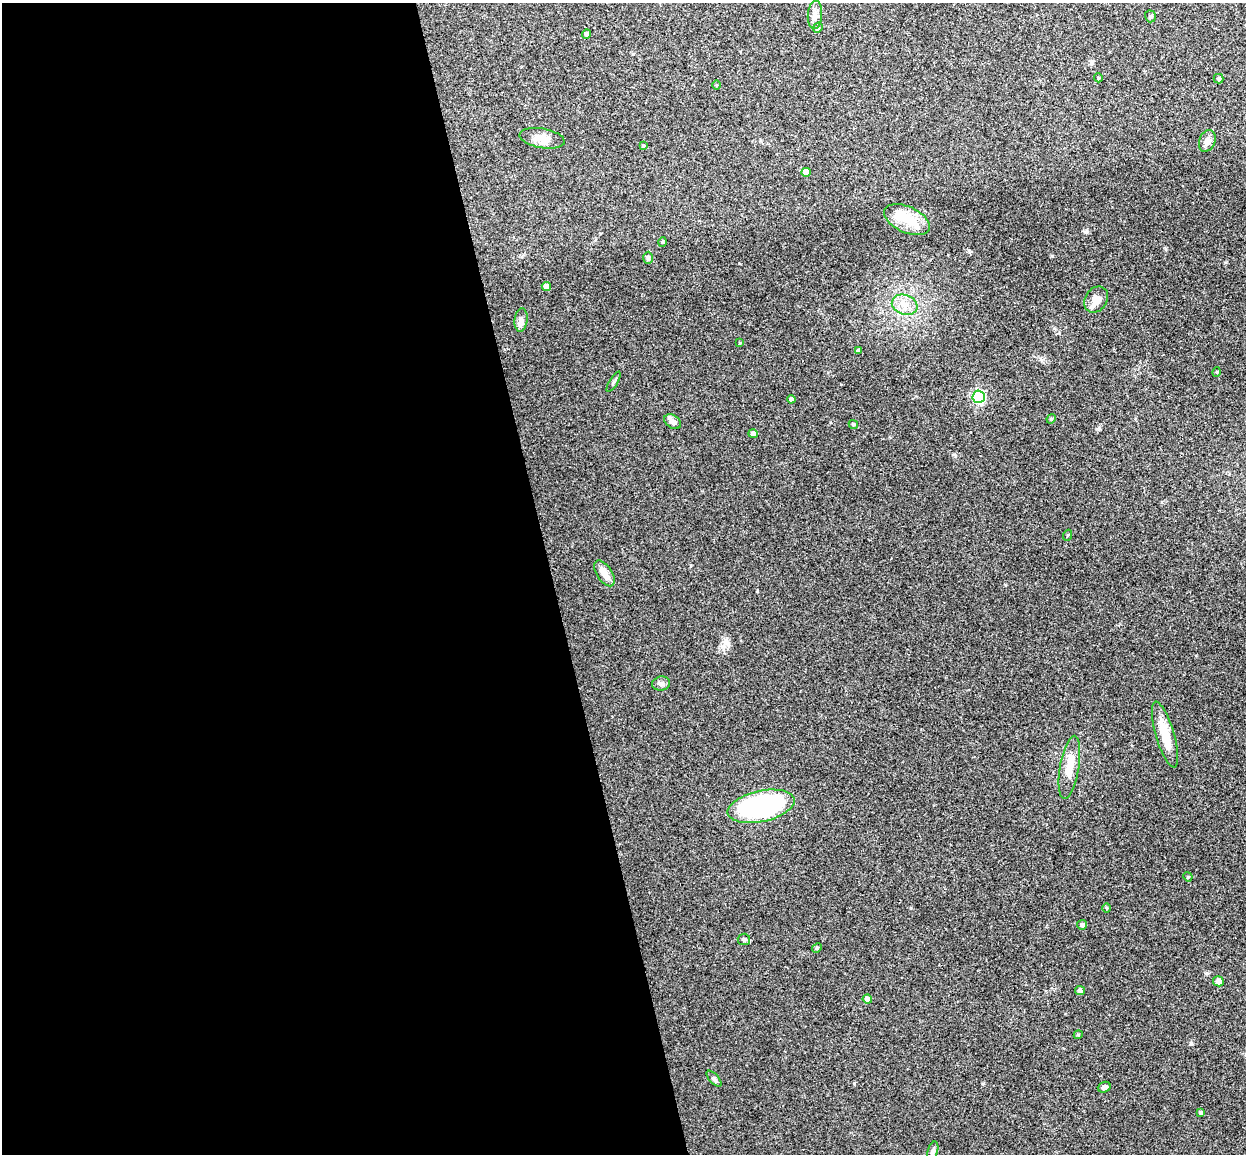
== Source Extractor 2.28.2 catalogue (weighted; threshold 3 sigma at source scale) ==
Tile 9 of 4 x 4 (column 1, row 3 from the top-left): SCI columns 58-1301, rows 1305-2456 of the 5088 x 5029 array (HDU 1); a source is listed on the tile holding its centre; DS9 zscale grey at full resolution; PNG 1248 x 1156 px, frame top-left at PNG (2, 3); each listed source drawn as its Kron ellipse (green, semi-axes under 4 px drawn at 4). Shown black and unused: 44% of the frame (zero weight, under 3 of 4 exposures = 6% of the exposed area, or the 3 px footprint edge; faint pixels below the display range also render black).
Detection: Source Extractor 2.28.2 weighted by HDU 2 'WHT'; one run over the whole footprint, this tile lists its part. Background 0.0709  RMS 0.0075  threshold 0.0339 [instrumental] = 3 sigma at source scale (4.5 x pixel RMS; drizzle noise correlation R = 1.50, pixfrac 1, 0.05/0.05 arcsec/px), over >= 5 px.
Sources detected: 47; all 47 listed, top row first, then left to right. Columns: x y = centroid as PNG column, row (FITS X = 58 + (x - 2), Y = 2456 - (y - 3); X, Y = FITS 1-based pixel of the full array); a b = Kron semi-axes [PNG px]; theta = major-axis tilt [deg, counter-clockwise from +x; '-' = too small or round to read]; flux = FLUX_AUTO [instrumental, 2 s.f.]
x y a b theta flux
815 15 14 7 85 4
1150 16 6 5 - 1.3
818 28 5 4 - 1
586 34 5 4 - 1.7
1098 78 4 4 - 0.88
1219 79 5 5 - 1.1
716 85 4 3 - 0.58
542 138 23 9 -10 7.5
1207 141 11 8 68 4.3
643 145 4 3 - 0.73
806 172 5 4 - 6.4
907 220 24 13 -24 16
662 242 5 3 - 0.67
648 258 6 5 - 1.1
546 287 4 4 - 5
1096 300 14 11 56 6.9
905 305 13 10 -20 8
521 320 12 6 83 3.2
740 343 3 3 - 0.66
858 350 4 4 - 1.5
1217 372 5 3 - 0.64
614 382 12 3 59 1.2
979 397 6 6 - 85
791 399 4 4 - 1.6
1051 419 5 4 - 0.85
673 422 9 6 -32 3.6
853 424 5 4 - 1.2
753 434 5 4 - 2.2
1068 535 5 3 - 0.71
604 573 14 7 -56 6.5
661 684 9 7 11 2.4
1165 735 34 9 -73 16
1069 767 32 9 80 12
761 806 34 15 12 120
1188 877 5 4 - 0.74
1106 908 5 3 - 0.73
1082 925 5 5 - 1.8
744 939 6 6 - 1.9
817 948 5 4 - 0.88
1218 981 5 5 - 3.9
1080 991 5 4 - 1.8
867 999 5 4 - 3.8
1078 1035 4 3 - 0.7
714 1079 10 4 -49 1.8
1104 1087 6 5 - 2.1
1200 1113 4 4 - 1.3
933 1151 10 5 73 2
Unlisted compact peaks at least as high as the median listed source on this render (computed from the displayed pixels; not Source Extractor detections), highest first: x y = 1052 256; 1191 1043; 1207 973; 1085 232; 726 641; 1099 428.